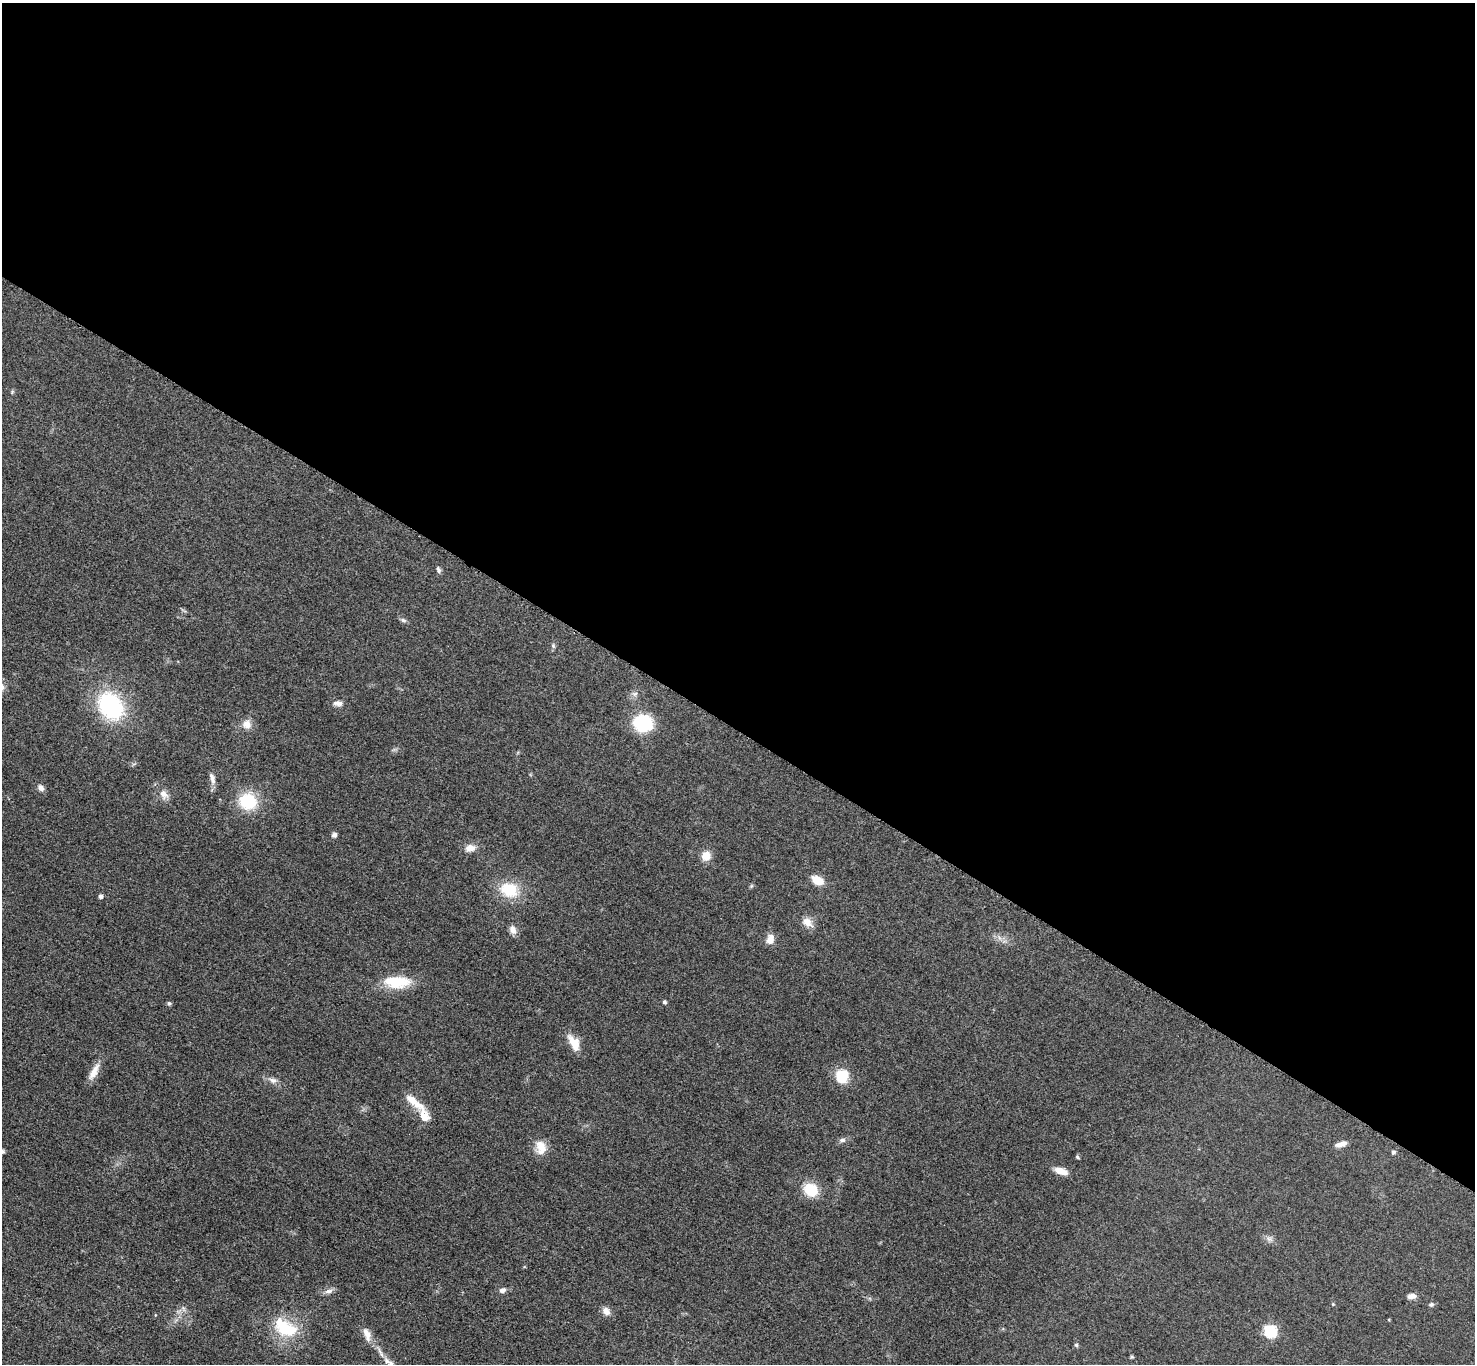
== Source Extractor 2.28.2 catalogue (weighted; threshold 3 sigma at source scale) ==
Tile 3 of 4 x 4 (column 3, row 1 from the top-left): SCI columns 2958-4430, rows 4251-5612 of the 5911 x 5916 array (HDU 1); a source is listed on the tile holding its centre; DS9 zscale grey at full resolution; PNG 1477 x 1366 px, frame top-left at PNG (2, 3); no overlay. Shown black and unused: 54% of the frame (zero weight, under 3 of 5 exposures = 1% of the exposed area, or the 3 px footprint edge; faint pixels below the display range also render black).
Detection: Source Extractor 2.28.2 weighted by HDU 2 'WHT'; one run over the whole footprint, this tile lists its part. Background 0.0533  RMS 0.0058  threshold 0.0262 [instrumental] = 3 sigma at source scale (4.5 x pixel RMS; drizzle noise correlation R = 1.50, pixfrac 1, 0.05/0.05 arcsec/px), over >= 5 px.
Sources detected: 57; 3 inside a brighter listed object's ellipse — not listed separately; the other 54 listed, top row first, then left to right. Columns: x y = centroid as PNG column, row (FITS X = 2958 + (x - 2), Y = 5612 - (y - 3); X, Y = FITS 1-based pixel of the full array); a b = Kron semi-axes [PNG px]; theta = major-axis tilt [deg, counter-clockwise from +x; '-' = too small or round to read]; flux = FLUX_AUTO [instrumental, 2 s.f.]
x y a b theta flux
12 392 6 4 72 0.72
438 570 9 5 -72 1.5
403 620 8 6 -18 1.4
553 646 7 5 -69 1
635 694 8 6 2 1.8
338 703 12 7 -4 2.8
111 706 25 19 -52 66
643 723 20 18 -6 28
247 724 12 11 - 4.5
212 778 17 6 -74 2.9
41 788 8 6 -46 2.6
163 794 13 9 -58 4.1
248 801 16 15 - 26
334 835 7 6 - 1.7
470 848 14 9 7 4.5
706 856 9 8 - 8
817 880 10 7 -27 12
751 886 6 4 71 0.73
509 889 18 14 -17 21
100 896 4 4 - 1.9
807 922 16 10 -40 5.1
513 930 11 8 -73 3.4
770 939 12 8 77 4.9
397 982 34 15 -2 19
664 1002 4 4 - 1.2
169 1003 5 5 - 0.92
574 1043 20 10 -59 9.5
94 1072 24 8 62 6.1
842 1076 15 13 83 14
273 1080 12 7 -12 2.9
412 1100 16 9 -38 6.6
424 1116 23 11 -69 8.2
842 1140 9 5 7 1.8
1341 1144 14 6 16 3.8
541 1147 19 13 -77 7.7
3 1152 6 5 - 0.92
1393 1152 5 5 - 1.1
1077 1157 5 4 - 0.84
1061 1171 12 6 -17 7.1
811 1190 14 12 -40 16
1269 1239 7 5 -1 1.6
502 1290 8 6 19 2.2
329 1291 13 6 10 2.5
1411 1296 10 6 5 3.1
1333 1304 4 3 - 0.49
1431 1304 7 6 - 1.3
184 1309 7 4 -71 1.2
606 1311 11 9 -54 3.5
286 1328 32 19 -19 25
1270 1331 6 6 - 62
367 1334 21 8 -71 5
1076 1345 5 5 - 0.88
381 1353 18 4 -63 3
391 1363 9 7 -56 2
Isophote crosses this tile's border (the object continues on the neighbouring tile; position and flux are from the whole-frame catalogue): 2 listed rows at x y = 3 1152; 391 1363